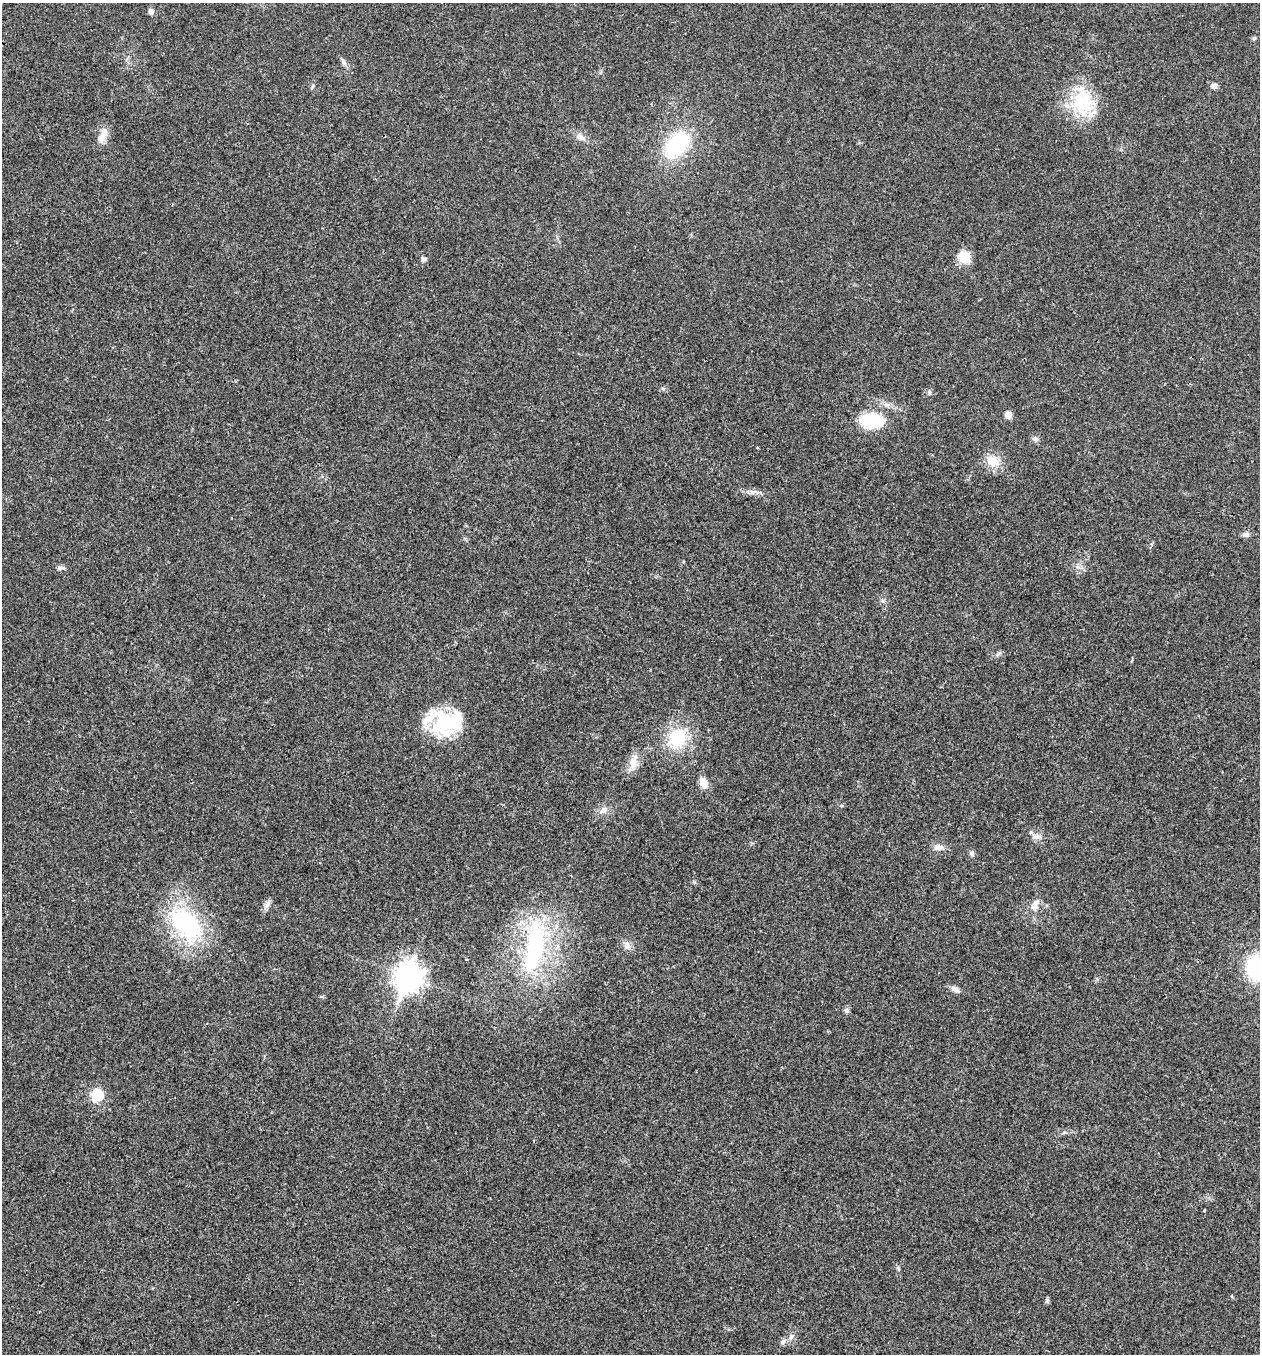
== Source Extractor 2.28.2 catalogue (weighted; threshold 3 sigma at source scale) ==
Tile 11 of 4 x 4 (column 3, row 3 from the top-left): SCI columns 2782-4039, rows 1355-2706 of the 5432 x 5417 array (HDU 1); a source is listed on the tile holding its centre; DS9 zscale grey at full resolution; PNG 1262 x 1356 px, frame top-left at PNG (2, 3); no overlay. Shown black and unused: <1% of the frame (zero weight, under 3 of 4 exposures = <1% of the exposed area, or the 3 px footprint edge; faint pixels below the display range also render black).
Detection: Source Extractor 2.28.2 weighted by HDU 2 'WHT'; one run over the whole footprint, this tile lists its part. Background 0.0212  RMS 0.004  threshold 0.0179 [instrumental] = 3 sigma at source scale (4.5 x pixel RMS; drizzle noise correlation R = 1.50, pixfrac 1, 0.05/0.05 arcsec/px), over >= 5 px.
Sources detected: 43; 1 inside a brighter object's white glare — not listed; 1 inside a brighter listed object's ellipse — not listed separately; the other 41 listed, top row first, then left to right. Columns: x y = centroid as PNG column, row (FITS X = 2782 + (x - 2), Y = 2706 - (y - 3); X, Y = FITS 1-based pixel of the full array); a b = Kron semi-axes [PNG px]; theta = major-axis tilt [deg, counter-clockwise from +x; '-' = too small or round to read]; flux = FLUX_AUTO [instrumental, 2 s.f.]
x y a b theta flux
151 11 8 7 - 1.2
1254 38 6 4 19 0.55
344 62 8 5 -69 1.1
312 86 6 4 71 0.58
1214 86 8 7 - 1.7
1083 101 40 26 -83 22
581 137 15 7 -33 2.5
101 138 14 10 -87 3.3
677 145 24 15 47 37
964 257 15 14 - 6
423 259 7 6 - 0.95
929 392 6 5 - 0.71
1008 415 8 7 - 2.4
871 420 19 12 -5 26
1035 439 9 6 -32 1.2
993 461 18 14 -31 6.1
752 492 11 6 11 1.7
1246 535 9 7 20 1.3
61 568 11 5 2 1.1
442 722 40 26 85 22
677 738 30 24 46 17
634 762 23 10 80 4.4
703 782 13 9 -69 3.5
603 811 11 9 14 2.4
1036 836 9 6 15 1.6
939 847 13 8 -3 2.5
972 854 6 6 - 1
1036 902 11 8 52 2.4
267 904 14 6 58 1.7
186 924 47 29 -44 44
627 946 12 9 -74 2.2
534 948 79 25 81 51
1257 968 19 17 -77 43
408 977 12 9 69 370
955 989 13 7 -24 1.9
846 1010 8 7 - 0.96
97 1095 15 15 - 8.1
1204 1210 3 2 - 0.5
1047 1301 7 5 78 0.74
791 1337 7 6 - 1.2
783 1342 10 5 54 1.2
Isophote crosses this tile's border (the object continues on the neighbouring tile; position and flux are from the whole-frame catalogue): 1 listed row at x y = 1257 968
Unlisted compact peaks at least as high as the median listed source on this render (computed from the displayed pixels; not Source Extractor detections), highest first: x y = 898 1268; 694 882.